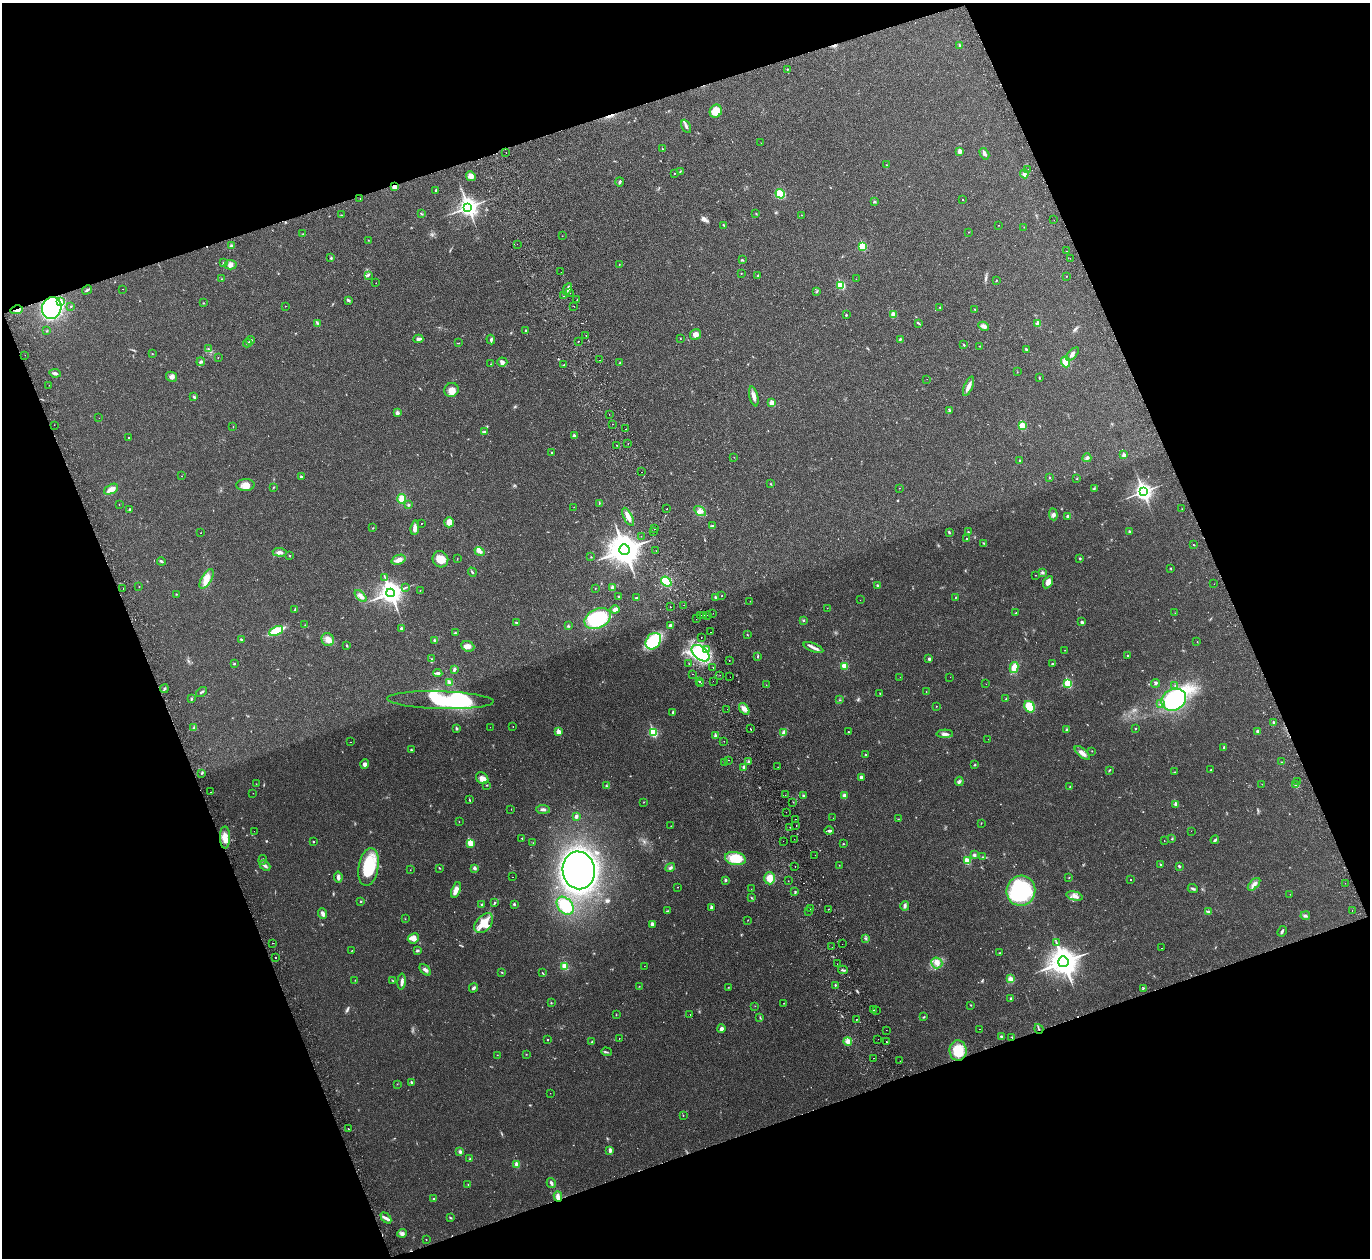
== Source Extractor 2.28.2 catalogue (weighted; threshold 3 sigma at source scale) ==
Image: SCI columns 56-5524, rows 183-5203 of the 5582 x 5510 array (HDU 1 of 3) = the unmasked area's bounding box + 8 px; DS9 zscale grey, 4 x 4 block average (1 PNG px = mean of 4 x 4 image px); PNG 1372 x 1260 px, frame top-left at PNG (2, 3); each listed source drawn as its Kron ellipse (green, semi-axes under 4 px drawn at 4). Shown black and unused: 40% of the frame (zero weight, under 2 of 3 exposures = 3% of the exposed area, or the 3 px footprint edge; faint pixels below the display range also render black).
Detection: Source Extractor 2.28.2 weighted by HDU 2 'WHT'. Background 0.0176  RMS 0.004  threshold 0.018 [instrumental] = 3 sigma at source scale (4.5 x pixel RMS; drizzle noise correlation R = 1.50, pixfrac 1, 0.05/0.05 arcsec/px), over >= 5 px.
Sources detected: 571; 2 too faint to see at this stretch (4 x 4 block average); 3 inside a brighter object's white glare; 19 cosmic-ray / hot-pixel residue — neither listed nor drawn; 6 coinciding with a brighter row at this scale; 14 inside a brighter listed object's ellipse — not listed separately; of the other 527, all 500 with FLUX_AUTO >= 0.406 (the completeness limit of this list) listed and drawn (27 fainter detections not listed), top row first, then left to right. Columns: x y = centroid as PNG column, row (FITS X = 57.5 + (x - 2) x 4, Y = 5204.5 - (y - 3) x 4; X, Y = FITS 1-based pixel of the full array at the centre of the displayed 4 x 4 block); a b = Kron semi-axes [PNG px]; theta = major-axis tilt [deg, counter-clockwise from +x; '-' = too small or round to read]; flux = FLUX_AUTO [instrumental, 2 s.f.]
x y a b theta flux
960 45 2 2 - 6.1
787 69 2 2 - 1
716 111 6 6 - 34
686 126 7 3 -63 6
761 143 2 2 - 0.43
662 148 2 2 - 0.93
960 151 3 3 - 9.3
506 153 2 2 - 1
984 154 6 3 -59 6.8
886 165 4 2 - 0.78
1028 169 2 2 - 0.86
680 171 4 2 - 1.3
674 173 2 2 - 0.88
1024 174 4 3 - 7
471 176 5 4 - 11
620 182 4 2 - 4.1
394 187 3 3 - 7.9
436 190 3 2 - 2.4
780 194 5 3 - 43
360 199 2 2 - 0.51
963 199 2 2 - 1.9
874 202 3 2 - 2.5
468 207 4 3 - 1400
421 214 3 2 - 1.3
756 214 2 2 - 0.77
341 215 2 2 - 1.2
802 215 2 2 - 0.58
1054 220 2 2 - 0.41
724 225 2 2 - 1.7
999 225 2 2 - 0.61
1024 227 2 2 - 0.55
969 232 2 2 - 0.75
303 234 2 2 - 0.63
562 236 2 2 - 0.51
368 240 2 2 - 0.75
517 244 2 2 - 1.2
231 246 4 3 - 3.9
863 246 2 2 - 120
1066 251 2 2 - 0.83
331 258 3 2 - 1.9
1070 258 2 2 - 0.44
742 260 2 2 - 0.9
223 262 2 2 - 1.4
231 265 6 4 -3 9.1
619 265 2 2 - 0.94
561 272 2 2 - 0.56
741 273 2 2 - 0.96
758 275 3 2 - 1.1
368 276 2 2 - 1.3
1066 276 2 2 - 0.6
221 279 2 2 - 0.83
856 279 2 2 - 0.44
996 280 2 2 - 1.4
376 283 2 2 - 0.5
841 285 2 2 - 140
123 289 2 2 - 0.55
567 289 6 3 64 7.3
87 290 5 2 - 4.2
817 291 2 2 - 1.2
569 293 2 2 - 2.5
563 296 2 2 - 0.86
348 300 3 2 - 4.4
577 300 2 2 - 1.1
61 301 3 2 - 3.2
204 303 2 2 - 0.59
71 306 2 2 - 0.98
285 306 2 2 - 0.46
574 306 2 2 - 0.6
940 307 3 2 - 1.8
52 308 11 9 69 390
975 309 3 2 - 1.3
17 310 6 2 13 4.4
893 314 4 3 - 9.4
846 315 2 2 - 2
317 323 3 2 - 2.2
918 323 4 2 - 2.3
1038 324 2 2 - 39
984 326 5 3 - 9.5
525 330 3 2 - 1.4
47 331 3 2 - 1.3
586 335 2 2 - 0.96
696 335 6 5 - 12
680 338 2 2 - 0.67
418 339 5 3 - 4.5
900 339 3 2 - 2.4
251 340 4 2 - 2.3
491 340 5 2 - 3
578 341 2 2 - 2
247 343 4 2 - 2.3
458 343 3 2 - 0.93
964 345 2 2 - 3.6
980 346 3 2 - 1.3
208 349 2 2 - 0.98
1026 349 3 2 - 2.9
152 354 2 2 - 1
1072 354 8 3 46 8.9
25 355 2 2 - 0.77
218 357 2 2 - 0.67
600 360 2 2 - 1.1
201 362 4 2 - 3.3
502 362 5 4 - 6.9
1066 362 5 4 - 20
620 363 4 2 - 2.1
491 364 2 2 - 0.56
564 365 2 2 - 3
1017 372 2 2 - 0.65
55 373 6 3 -9 4.6
172 377 5 4 - 7.5
1039 378 2 2 - 1.3
927 379 2 2 - 1.5
49 385 2 2 - 0.85
968 386 10 3 67 13
451 390 7 7 - 17
754 396 10 3 -76 13
194 397 3 2 - 4
772 403 2 2 - 39
949 410 4 2 - 2.6
397 413 2 2 - 22
609 414 2 2 - 0.51
99 418 2 2 - 1.4
612 424 2 2 - 0.97
54 425 2 2 - 0.51
1022 426 2 2 - 92
233 427 2 2 - 0.83
626 429 2 2 - 1.4
484 432 3 2 - 2.4
574 436 2 2 - 17
128 438 2 2 - 1.2
628 444 2 2 - 2.2
617 445 2 2 - 1.2
552 453 3 2 - 1.3
1124 455 2 2 - 22
734 457 2 2 - 0.81
1087 458 4 3 - 4.2
1020 461 2 2 - 2.2
642 472 2 2 - 0.98
182 476 2 2 - 1
301 477 2 2 - 6.2
1049 477 2 2 - 1.8
1077 478 3 2 - 1.2
771 484 2 2 - 1.1
245 485 9 6 2 16
273 488 2 2 - 1.1
900 488 2 2 - 0.45
1094 488 3 2 - 1.3
111 489 7 4 27 13
1143 492 4 3 - 1100
401 499 5 4 - 22
599 503 3 2 - 1.3
119 504 2 2 - 0.46
408 505 3 2 - 2.7
574 507 2 2 - 0.49
667 509 2 2 - 3.4
1182 509 2 2 - 0.41
129 510 3 2 - 2
700 511 6 4 -34 9.8
1053 514 6 3 -83 6.7
1068 516 3 3 - 6.2
628 517 10 3 -63 15
449 522 5 4 - 14
421 523 2 2 - 1.9
713 526 3 2 - 2.6
373 528 2 2 - 0.81
415 528 7 4 84 9.2
654 529 2 2 - 1.3
654 531 2 2 - 1.7
949 532 3 2 - 2.4
968 532 2 2 - 1.7
1129 532 3 2 - 3.6
201 533 2 2 - 0.88
641 536 2 2 - 1.1
967 538 3 2 - 1.7
983 543 4 2 - 1.5
1193 545 2 2 - 1.1
624 550 5 5 - 4700
479 551 5 4 - 8.5
656 551 2 2 - 1.5
280 552 7 3 -4 8.5
289 555 2 2 - 2.1
591 557 2 2 - 0.99
1080 558 3 2 - 1.7
440 559 8 7 - 27
457 559 2 2 - 0.83
399 560 7 4 21 11
161 561 4 2 - 3.1
1170 568 2 2 - 1.2
472 572 5 2 - 2.9
1042 573 3 2 - 3.1
1036 575 2 2 - 0.51
385 578 3 2 - 1.3
207 579 11 5 60 18
666 582 6 4 -38 64
1048 582 7 4 60 11
1214 584 2 2 - 0.81
878 585 3 2 - 4
139 586 2 2 - 0.65
406 587 2 2 - 1.3
612 587 3 2 - 9.1
123 588 2 2 - 0.5
595 589 2 2 - 0.68
420 590 2 2 - 0.78
391 593 4 4 - 2200
176 594 2 2 - 1
361 596 7 3 -47 9.8
618 596 2 2 - 1.5
722 596 2 2 - 1.2
715 597 2 2 - 3.4
636 598 3 2 - 2.3
955 598 3 2 - 1.2
860 600 2 2 - 0.45
750 601 2 2 - 0.6
684 605 2 2 - 0.78
670 607 2 2 - 2
827 608 2 2 - 0.48
615 609 4 3 - 10
295 610 3 2 - 2.3
713 613 2 2 - 0.44
1016 613 2 2 - 1.5
1175 613 2 2 - 0.46
701 615 2 2 - 1.5
708 615 2 2 - 1.3
704 616 2 2 - 4.2
598 618 14 9 25 160
696 619 2 2 - 0.66
803 620 2 2 - 1.5
1082 622 3 2 - 4.5
516 623 4 2 - 2.1
305 625 3 2 - 1.1
670 625 3 3 - 4.6
568 626 3 2 - 2.1
401 628 3 3 - 3.5
276 631 7 3 26 84
710 632 2 2 - 3.5
455 633 2 2 - 2.9
747 635 2 2 - 1.2
701 637 2 2 - 1.4
241 640 2 2 - 2.1
328 640 7 6 - 13
435 641 4 3 - 3.5
653 641 9 7 52 120
1197 642 2 2 - 0.78
347 646 3 2 - 1.9
468 646 7 5 -22 11
813 648 10 3 -22 8.8
707 650 3 3 - 5.3
1065 650 2 2 - 0.63
700 653 10 6 -40 100
757 656 4 2 - 2
1128 656 3 2 - 1.5
431 659 2 2 - 0.91
929 659 3 3 - 4.1
729 660 2 2 - 0.82
234 664 2 2 - 3.6
689 664 2 2 - 0.84
1052 664 3 2 - 1.8
844 666 2 2 - 76
1014 667 6 4 77 20
713 668 2 2 - 4.4
454 670 4 2 - 4
438 673 4 2 - 5.2
692 674 2 2 - 1.6
720 675 2 2 - 2.5
730 677 2 2 - 0.58
900 677 2 2 - 0.85
950 677 2 2 - 0.48
713 681 2 2 - 1.3
449 682 3 3 - 3.5
699 682 2 2 - 2.6
1068 683 2 2 - 130
1156 683 4 2 - 3.5
701 684 2 2 - 1.2
986 684 2 2 - 0.42
766 685 2 2 - 0.49
1175 685 2 2 - 0.56
164 689 4 2 - 2.8
202 692 6 2 37 3.3
926 692 2 2 - 0.59
880 694 2 2 - 1.1
192 699 3 2 - 2.3
1006 699 3 2 - 1.5
440 700 53 9 -2 480
840 700 2 2 - 1.3
1174 700 13 10 26 240
1161 704 3 3 - 5.1
936 706 2 2 - 0.82
1030 707 6 5 - 45
727 709 2 2 - 1.9
744 709 6 4 -52 12
673 712 3 2 - 2.6
1273 722 2 2 - 2
490 727 2 2 - 0.46
513 727 2 2 - 1.1
194 728 3 2 - 2.3
457 729 2 2 - 10
750 729 2 2 - 3.4
1135 729 2 2 - 1.5
1067 730 3 2 - 2.6
1257 731 3 3 - 3.6
559 732 2 2 - 42
653 732 3 2 - 200
783 732 4 3 - 4.3
848 732 2 2 - 1.7
945 734 8 3 2 8.1
715 736 3 3 - 3.6
988 739 2 2 - 0.89
724 741 2 2 - 0.52
351 742 2 2 - 0.62
1224 747 3 2 - 3
411 750 2 2 - 1.5
1092 751 2 2 - 1.3
1082 753 9 3 -41 14
865 755 2 2 - 2.2
728 760 2 2 - 1.2
748 761 3 2 - 2.5
725 762 3 2 - 3.9
1282 762 2 2 - 0.76
365 764 5 4 - 6.5
974 765 3 2 - 1.9
744 767 3 2 - 4.3
778 767 2 2 - 1.7
1109 770 4 2 - 1.9
1210 770 2 2 - 1.2
1175 772 3 2 - 1.3
201 773 2 2 - 1.3
861 777 3 3 - 4.2
482 778 7 5 -43 14
959 781 4 3 - 4.5
1298 782 2 2 - 0.56
256 784 2 2 - 0.43
1262 784 2 2 - 0.48
1296 784 2 2 - 1.7
487 785 2 2 - 1.4
606 786 3 3 - 2.2
1070 787 2 2 - 0.8
210 792 2 2 - 1.7
253 793 2 2 - 0.55
786 795 2 2 - 1.1
803 796 3 3 - 4
844 796 3 3 - 8.6
470 800 3 2 - 1.2
644 802 2 2 - 0.75
793 802 2 2 - 0.76
1176 804 2 2 - 24
511 809 2 2 - 0.42
543 809 7 3 -5 6.5
786 812 2 2 - 2.4
576 816 3 3 - 4.9
833 818 2 2 - 0.47
795 819 2 2 - 2.1
898 819 2 2 - 1.1
459 822 2 2 - 0.47
981 823 3 2 - 0.84
796 825 2 2 - 0.74
671 826 2 2 - 0.56
790 827 2 2 - 0.61
254 831 2 2 - 0.72
829 831 5 2 - 3.4
1191 831 2 2 - 0.54
225 837 11 5 -89 21
522 838 2 2 - 1.2
794 839 2 2 - 0.99
1172 839 2 2 - 1
1164 840 2 2 - 12
1215 840 4 3 - 3
783 841 2 2 - 1.8
314 842 2 2 - 1.9
470 843 2 2 - 68
533 843 2 2 - 0.74
843 844 2 2 - 1.2
815 855 2 2 - 0.62
974 855 3 3 - 4.1
983 857 3 2 - 2.4
735 859 10 6 -10 57
263 860 5 2 - 1.7
967 861 2 2 - 85
839 865 2 2 - 0.52
1161 865 2 2 - 1.8
265 866 6 3 -39 5.4
795 866 2 2 - 0.55
1179 866 2 2 - 6.9
369 867 19 10 80 110
439 868 2 2 - 1.1
474 868 2 2 - 16
670 868 5 2 - 4.1
410 870 2 2 - 0.46
579 870 19 16 -80 1100
338 877 5 3 - 7.5
512 877 2 2 - 0.55
1069 877 2 2 - 1.1
770 878 6 5 - 25
725 880 2 2 - 8.9
1131 880 2 2 - 1.4
788 881 2 2 - 1
1345 883 2 2 - 0.54
1254 884 8 4 46 11
678 887 2 2 - 0.81
751 889 2 2 - 0.56
1193 889 5 2 - 4.3
456 890 8 3 71 15
795 891 2 2 - 1.7
1021 891 15 14 - 270
1290 894 2 2 - 0.51
1075 896 8 4 -13 10
752 898 2 2 - 1.1
360 901 2 2 - 1.8
494 903 4 2 - 2
514 904 2 2 - 3.5
481 905 3 2 - 2.5
565 906 10 7 -49 62
905 906 5 3 - 5.1
712 907 2 2 - 18
810 908 2 2 - 0.66
829 909 2 2 - 0.87
1352 910 2 2 - 0.82
668 911 2 2 - 0.92
808 911 2 2 - 0.65
1208 911 4 2 - 3
323 914 5 3 - 8.2
1305 916 5 3 - 4.2
405 919 2 2 - 0.6
748 920 2 2 - 0.94
484 923 11 7 49 36
652 924 3 3 - 8.3
1282 931 5 2 - 3.4
413 938 6 5 - 13
866 938 3 2 - 2.4
273 943 2 2 - 3.5
1056 943 3 2 - 1.3
842 944 2 2 - 1.5
832 947 2 2 - 2.1
1161 948 2 2 - 0.7
352 951 2 2 - 0.68
417 951 3 3 - 2.8
1000 953 2 2 - 1.2
276 958 2 2 - 1.8
1063 962 5 5 - 3700
937 963 5 5 - 12
837 964 2 2 - 1.3
564 966 3 3 - 15
644 966 2 2 - 0.94
425 970 7 3 -42 7
843 970 5 2 - 3.2
502 972 2 2 - 1.5
542 973 3 2 - 1.3
1011 979 3 3 - 11
355 980 2 2 - 0.99
393 981 3 2 - 1.8
402 982 8 3 87 7.8
835 985 2 2 - 4.1
639 986 2 2 - 0.64
728 987 2 2 - 0.68
473 988 5 3 - 4.4
1143 988 3 2 - 2
1011 998 3 2 - 2.3
551 1003 2 2 - 1.3
784 1003 3 2 - 0.85
971 1005 2 2 - 1.3
755 1006 2 2 - 0.55
873 1010 2 2 - 0.88
876 1010 2 2 - 0.85
690 1014 2 2 - 2.2
616 1015 2 2 - 0.7
760 1017 2 2 - 0.99
924 1017 2 2 - 1.3
856 1019 2 2 - 1.2
721 1029 4 3 - 6.7
980 1029 2 2 - 1.1
1039 1029 5 2 - 2.5
886 1030 2 2 - 0.41
1001 1036 3 2 - 3
1012 1037 2 2 - 1.7
619 1038 2 2 - 0.87
878 1039 2 2 - 1.5
547 1040 2 2 - 3.1
848 1041 4 3 - 10
592 1042 2 2 - 1.5
886 1042 2 2 - 2.1
958 1050 10 8 -83 56
606 1052 5 2 - 2.4
526 1054 2 2 - 1
497 1055 2 2 - 0.56
873 1058 2 2 - 2.1
900 1061 2 2 - 1
411 1082 2 2 - 6.7
397 1084 2 2 - 0.84
550 1093 2 2 - 0.61
683 1116 2 2 - 0.64
348 1129 2 2 - 3.6
610 1150 4 2 - 6.6
460 1152 3 3 - 5.6
470 1159 2 2 - 1.5
517 1164 4 4 - 9.4
551 1183 5 3 - 5
468 1184 2 2 - 1.3
558 1197 5 3 - 13
433 1199 2 2 - 3.2
386 1218 6 2 -47 6.1
451 1218 3 2 - 1.8
402 1233 5 3 - 6.7
426 1240 2 2 - 0.74
Overlapping masked pixels (flux is a lower limit): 5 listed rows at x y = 394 187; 52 308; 17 310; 1039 1029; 558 1197
Diffuse or blended objects may show on this block-average render without a row.